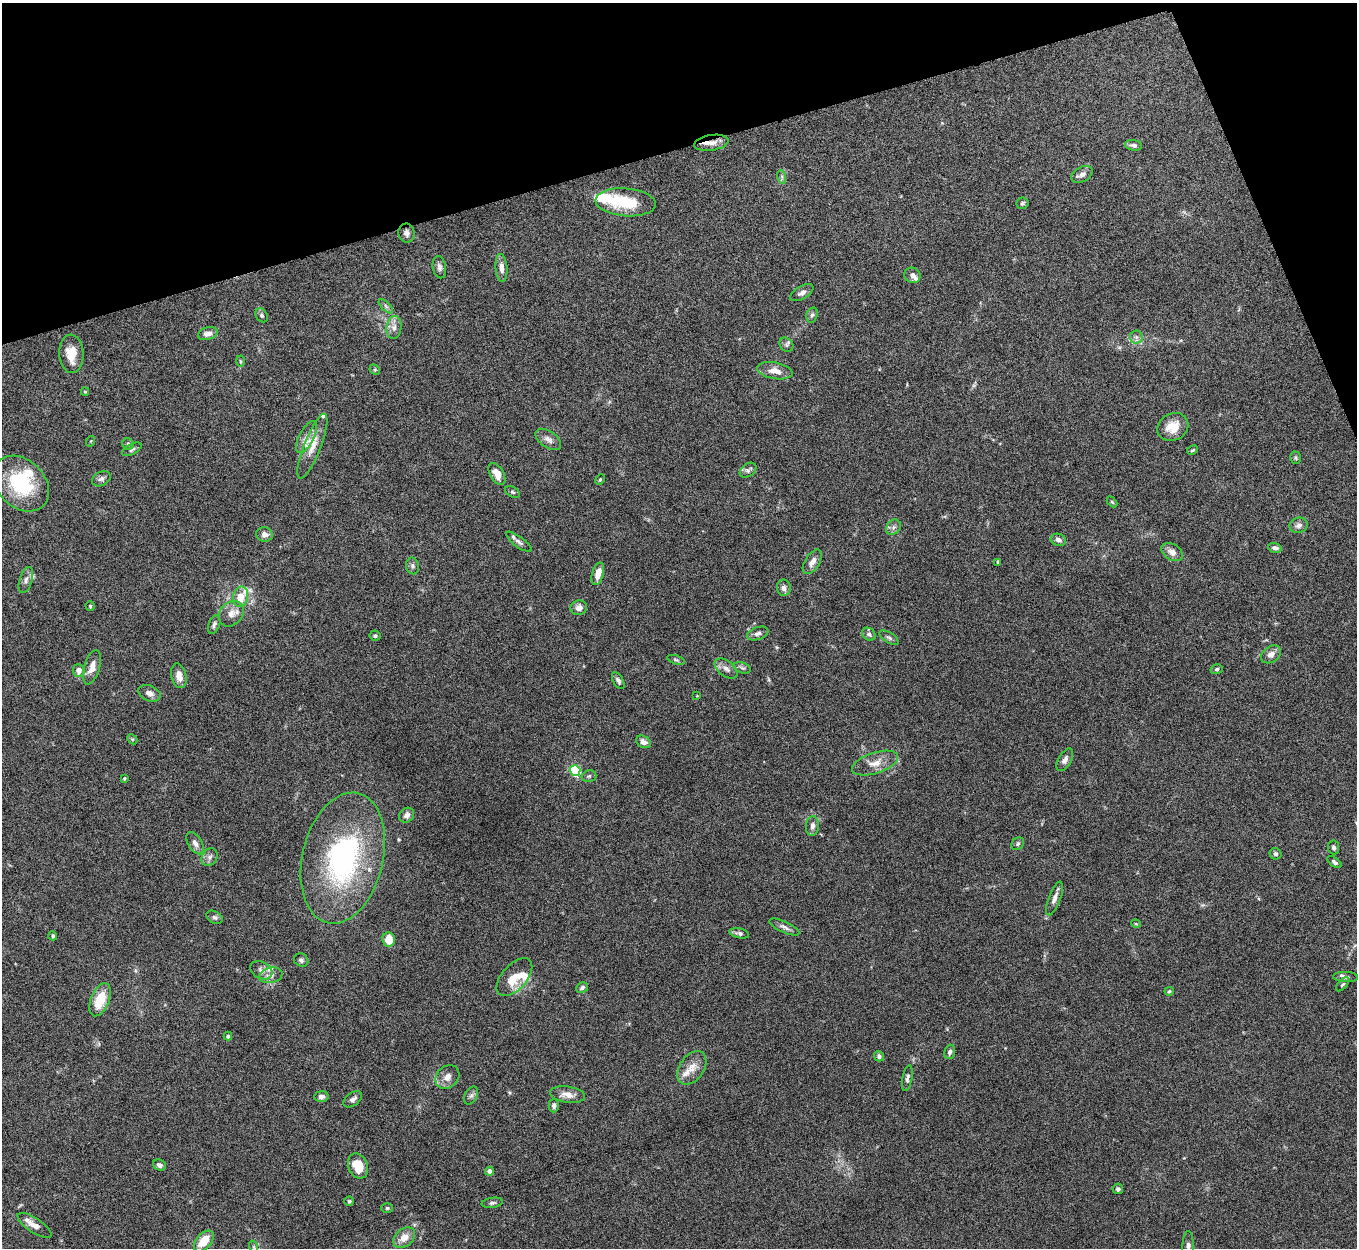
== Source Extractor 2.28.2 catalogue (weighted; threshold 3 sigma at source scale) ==
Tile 3 of 4 x 4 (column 3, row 1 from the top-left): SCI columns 2713-4067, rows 3887-5132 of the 5424 x 5408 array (HDU 1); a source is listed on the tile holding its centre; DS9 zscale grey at full resolution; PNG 1359 x 1250 px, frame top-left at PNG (2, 3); each listed source drawn as its Kron ellipse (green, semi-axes under 4 px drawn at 4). Shown black and unused: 14% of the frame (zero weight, under 5 of 10 exposures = <1% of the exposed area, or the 3 px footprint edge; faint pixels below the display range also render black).
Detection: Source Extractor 2.28.2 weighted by HDU 2 'WHT'; one run over the whole footprint, this tile lists its part. Background 0.142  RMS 0.0057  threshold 0.0232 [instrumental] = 3 sigma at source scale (4.09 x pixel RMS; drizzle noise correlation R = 1.36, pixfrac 0.8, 0.05/0.05 arcsec/px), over >= 5 px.
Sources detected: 138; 1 inside a brighter object's white glare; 1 cosmic-ray / hot-pixel residue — neither listed nor drawn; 9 inside a brighter listed object's ellipse — not listed separately; the other 127 listed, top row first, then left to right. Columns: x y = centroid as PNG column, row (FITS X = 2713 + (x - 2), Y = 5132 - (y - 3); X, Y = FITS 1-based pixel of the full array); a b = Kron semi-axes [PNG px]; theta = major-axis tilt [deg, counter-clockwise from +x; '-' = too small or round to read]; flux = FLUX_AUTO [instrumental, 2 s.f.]
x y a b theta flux
711 143 17 7 9 4.3
1134 145 9 5 -10 1.5
1082 174 11 7 30 2.3
782 177 7 4 -73 0.97
626 202 30 14 -5 20
1022 203 6 5 - 1
407 233 9 8 - 2.1
439 267 11 6 -79 1.9
501 268 14 6 -86 3
912 275 8 7 - 2
802 293 13 6 30 2.1
386 306 9 3 -45 1.1
262 315 7 5 -57 1.2
812 315 8 5 73 1.2
394 327 11 7 85 2.8
208 334 10 6 15 2.9
1136 337 7 6 - 1.6
786 345 8 6 -47 1.3
71 354 19 12 -87 8.8
240 361 5 3 - 0.52
375 370 6 4 -46 0.7
775 371 18 8 -10 5.2
85 391 4 4 - 0.54
1173 427 16 13 29 8.3
306 437 18 7 62 3.7
548 439 14 8 -34 2.9
91 441 5 3 - 0.4
128 444 6 5 - 1
312 446 34 8 69 6.8
132 449 10 5 30 1.3
1192 450 6 3 28 0.65
1295 458 6 5 - 0.85
748 470 9 6 36 1.4
497 474 12 7 -59 4.7
101 479 10 7 27 1.6
600 479 6 4 63 0.61
21 483 32 23 -44 33
512 492 8 5 -27 0.84
1112 502 6 3 -45 0.61
1299 525 9 7 12 2.2
893 527 8 6 48 1.6
264 534 8 7 - 2.6
1058 540 8 6 -18 2.2
519 542 15 5 -37 2.1
1275 548 7 5 -15 1.7
1172 552 12 7 -33 3.3
812 562 14 7 58 3.3
998 562 4 3 - 0.67
413 566 8 6 -78 1.5
598 574 11 6 74 4.8
26 580 13 6 73 2.2
784 588 8 7 - 2
240 597 10 7 77 7.4
90 606 4 4 - 0.67
579 608 8 7 - 2.7
231 614 14 11 48 4.5
214 624 10 5 70 1.3
758 633 11 6 19 1.9
869 634 7 6 - 1.3
375 636 5 5 - 0.99
889 638 11 5 -33 1.2
1271 654 11 8 35 3
676 660 9 4 -17 0.91
92 667 18 8 74 4.8
742 668 9 5 -20 1.2
726 669 13 7 -38 2.9
1217 669 6 5 - 0.9
79 670 6 6 - 3.3
179 676 12 7 -77 4.8
618 681 9 5 -60 1.3
149 693 11 7 -23 2.8
697 696 3 2 - 0.39
132 739 6 4 -42 0.67
643 742 8 5 -29 2.4
1065 760 12 6 60 2.2
875 763 24 10 18 6.4
575 770 5 5 - 46
589 776 7 5 15 1
124 778 3 3 - 0.62
406 815 8 7 - 2
812 826 10 6 86 2.3
195 843 12 6 -59 2.4
1018 844 7 5 46 0.94
1334 847 7 5 -84 1.2
1275 854 6 5 - 1.3
209 857 9 7 55 1.9
343 858 67 40 77 93
1334 862 8 4 -36 1.3
1054 898 18 6 70 2.8
214 917 9 6 -29 1.3
1136 924 5 3 - 0.46
784 927 16 5 -25 2.1
739 933 10 5 -12 1.4
53 936 4 4 - 1
389 939 7 6 - 8.6
301 960 7 6 - 1.3
261 970 12 8 -28 2.5
271 975 12 7 15 3.2
514 977 23 12 48 9.3
1346 977 12 5 -1 1.7
1343 984 8 4 47 0.99
582 988 6 5 - 1.3
1169 991 5 4 - 0.74
100 1000 17 9 67 14
228 1036 4 4 - 0.95
950 1052 7 5 71 1.4
879 1056 5 4 - 1.2
692 1068 18 12 56 6
447 1077 13 10 43 3.9
907 1078 13 5 81 1.5
567 1094 18 8 -8 4.5
471 1095 9 6 62 1.5
321 1097 7 5 5 1.7
353 1099 10 6 37 2
554 1106 6 5 - 1.4
159 1165 7 5 -24 1.9
358 1166 13 9 -69 9.8
489 1171 4 4 - 2.5
1118 1189 5 5 - 1.2
349 1201 5 4 - 0.77
492 1203 10 5 8 1.2
387 1208 6 5 - 0.76
34 1225 20 7 -33 4.9
404 1238 12 8 40 5.5
204 1241 12 7 48 11
1188 1246 15 5 89 2.4
254 1247 6 4 -71 0.74
Overlapping masked pixels (flux is a lower limit): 1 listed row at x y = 711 143
Isophote crosses this tile's border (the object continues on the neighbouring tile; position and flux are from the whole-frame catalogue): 1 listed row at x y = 1188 1246